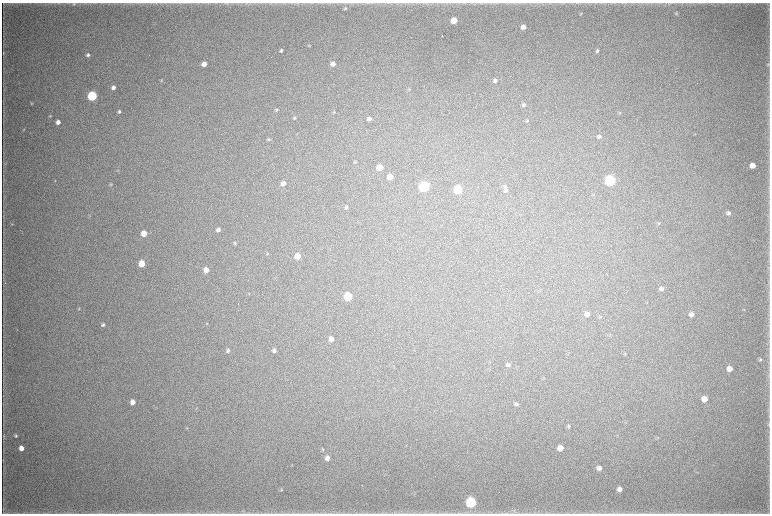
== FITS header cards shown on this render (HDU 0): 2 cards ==
NAXIS1  =                 1536 / length of data axis 1
NAXIS2  =                 1023 / length of data axis 2

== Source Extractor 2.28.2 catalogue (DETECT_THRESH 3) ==
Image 1536 x 1023 px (HDU 0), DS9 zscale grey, zoomed out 1/2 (1 PNG px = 2 x 2 image px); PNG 772 x 516 px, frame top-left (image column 1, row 1022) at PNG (2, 3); no overlay
Background 4900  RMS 40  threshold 120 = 3 sigma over >= 5 px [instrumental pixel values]
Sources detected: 101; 2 cannot appear on this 1/2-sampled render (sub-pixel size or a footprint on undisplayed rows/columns) and are not listed; the other 99 listed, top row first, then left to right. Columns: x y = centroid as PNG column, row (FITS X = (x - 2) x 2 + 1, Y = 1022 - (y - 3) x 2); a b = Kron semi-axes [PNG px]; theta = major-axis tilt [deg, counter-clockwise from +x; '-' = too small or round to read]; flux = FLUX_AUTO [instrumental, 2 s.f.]
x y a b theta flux
74 4 5 4 - 1.2e+04
227 4 5 2 - 7.0e+03
345 8 5 4 - 1.3e+04
676 13 5 3 - 8.5e+03
581 14 4 3 - 7.6e+03
454 21 5 4 - 1.4e+05
523 27 4 4 - 5.2e+04
442 36 2 1 - 4.0e+03
309 45 4 4 - 8.2e+03
281 51 5 4 - 1.7e+04
597 51 5 4 - 1.6e+04
3 53 4 2 - 5.6e+03
88 55 5 4 - 1.8e+04
204 64 4 4 - 6.4e+04
333 64 5 4 - 4.8e+04
768 64 5 3 - 8.8e+03
161 80 4 3 - 5.7e+03
495 81 5 4 - 2.2e+04
113 87 4 4 - 3.3e+04
409 89 3 2 - 4.2e+03
92 96 5 4 - 9.2e+05
31 103 4 3 - 6.6e+03
524 105 4 4 - 1.6e+04
276 110 5 3 - 1.0e+04
119 111 4 3 - 1.4e+04
334 112 3 3 - 5.4e+03
620 113 4 3 - 5.8e+03
50 116 4 3 - 7.0e+03
295 118 5 4 - 1.0e+04
369 118 5 4 - 3.0e+04
527 121 5 3 - 8.4e+03
58 122 4 4 - 4.5e+04
24 129 4 3 - 5.6e+03
599 136 5 4 - 2.0e+04
269 139 5 4 - 1.2e+04
356 162 4 3 - 7.2e+03
753 165 5 4 - 8.0e+04
380 167 5 4 - 1.3e+05
117 170 3 3 - 5.0e+03
390 177 5 4 - 8.7e+04
610 180 5 5 - 1.5e+06
55 181 3 3 - 5.2e+03
283 183 5 4 - 4.9e+04
111 184 5 4 - 8.9e+03
424 186 5 5 - 1.3e+06
505 186 6 5 - 1.7e+04
458 190 5 5 - 5.5e+05
506 190 5 4 - 1.4e+04
346 207 4 4 - 1.2e+04
728 213 5 5 - 2.4e+04
659 223 4 3 - 7.9e+03
12 224 4 3 - 5.8e+03
218 230 4 4 - 2.8e+04
144 233 5 4 - 1.1e+05
235 243 5 4 - 1.0e+04
267 254 5 3 - 7.4e+03
297 256 5 5 - 1.0e+05
142 263 5 4 - 1.4e+05
206 270 5 4 - 6.6e+04
661 288 6 5 - 3.2e+04
348 296 5 5 - 4.0e+05
238 304 2 1 - 2.4e+03
79 308 5 3 - 7.4e+03
587 314 6 5 - 3.3e+04
691 314 4 4 - 3.8e+04
601 317 4 2 - 5.6e+03
207 324 3 2 - 4.4e+03
103 325 5 4 - 1.7e+04
610 335 4 2 - 5.0e+03
331 339 4 4 - 4.3e+04
228 350 5 4 - 1.6e+04
274 351 5 4 - 2.2e+04
625 353 5 3 - 7.5e+03
760 360 5 3 - 1.0e+04
508 365 5 5 - 1.9e+04
730 369 6 5 - 6.3e+04
704 399 5 5 - 7.5e+04
132 402 4 4 - 5.3e+04
516 404 5 4 - 1.5e+04
768 424 5 3 - 8.0e+03
568 426 5 4 - 1.5e+04
187 428 4 3 - 7.0e+03
3 436 4 3 - 6.3e+03
16 436 4 3 - 1.3e+04
657 438 5 2 - 5.8e+03
21 448 4 4 - 5.7e+04
560 448 5 5 - 7.6e+04
323 449 5 3 - 7.7e+03
327 458 5 5 - 3.7e+04
3 460 5 2 - 5.5e+03
599 468 5 5 - 3.1e+04
362 485 2 1 - 2.8e+03
619 489 5 4 - 4.0e+04
281 490 5 3 - 7.0e+03
471 502 6 5 - 1.2e+06
3 509 7 2 -89 6.4e+03
514 510 6 3 36 1.4e+04
339 513 3 2 - 5.7e+03
458 513 11 3 -1 1.9e+04
At the frame edge (FLAGS 8, measured only in part): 2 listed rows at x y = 471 502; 458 513
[2 sub-pixel or undisplayed-footprint detections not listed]